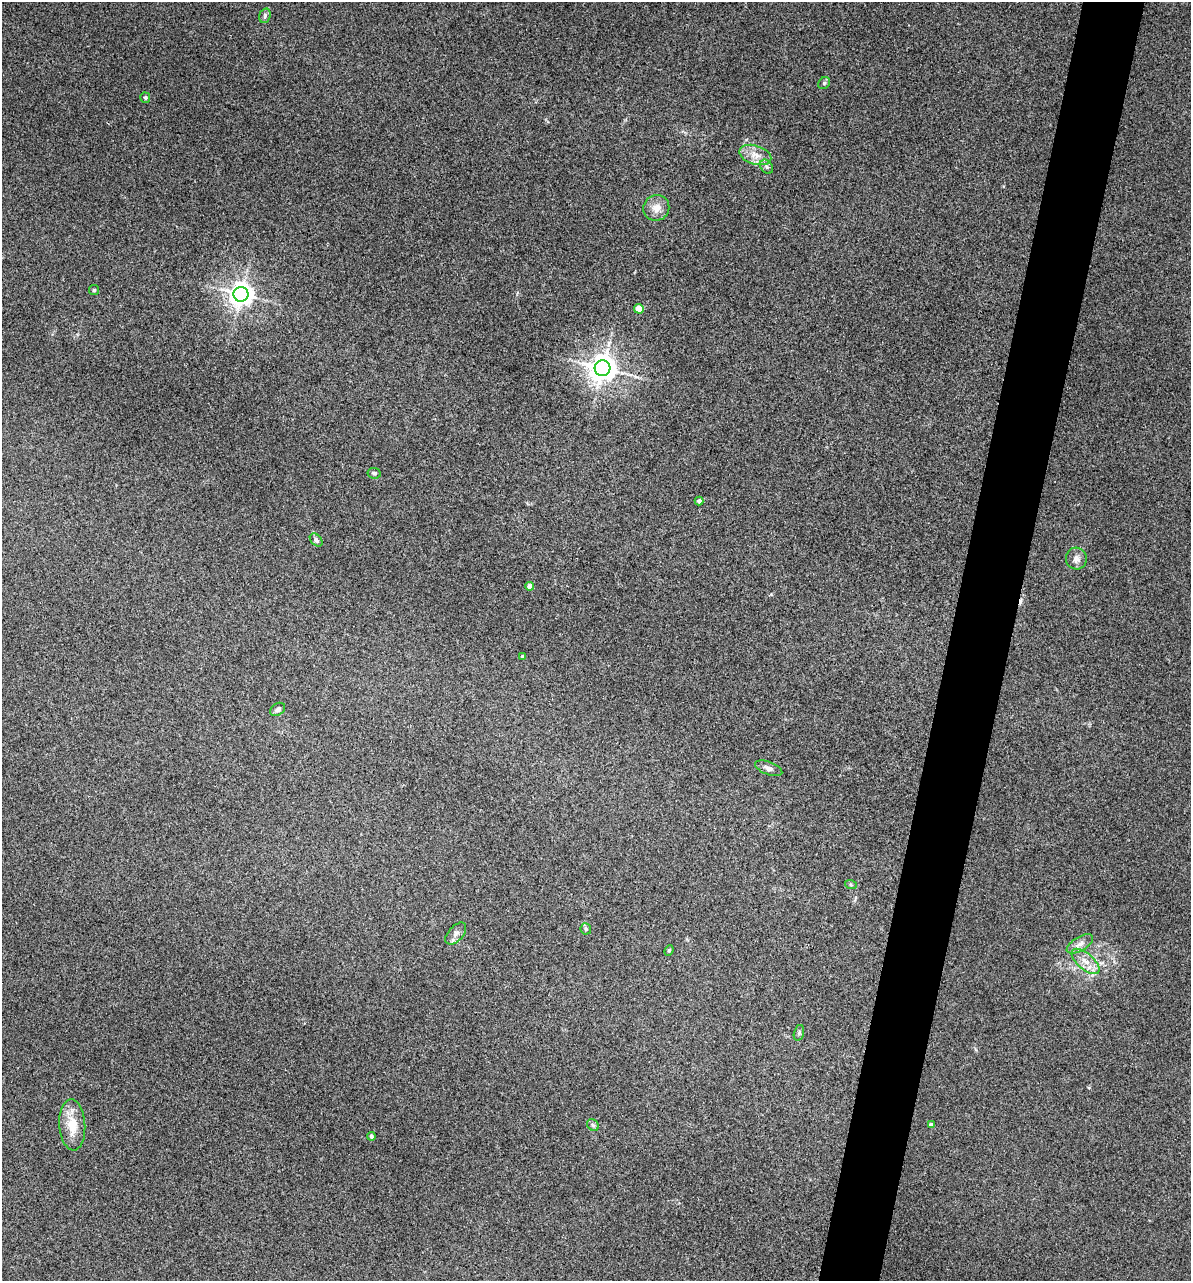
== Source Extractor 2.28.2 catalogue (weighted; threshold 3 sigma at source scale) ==
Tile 10 of 4 x 4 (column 2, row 3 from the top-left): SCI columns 1547-2735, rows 1669-2947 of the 5353 x 5896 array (HDU 1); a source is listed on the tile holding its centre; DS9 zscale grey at full resolution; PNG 1193 x 1283 px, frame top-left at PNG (2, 2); each listed source drawn as its Kron ellipse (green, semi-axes under 4 px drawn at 4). Shown black and unused: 5% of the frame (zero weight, under 3 of 5 exposures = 17% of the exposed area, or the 3 px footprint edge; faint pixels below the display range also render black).
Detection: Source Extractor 2.28.2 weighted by HDU 2 'WHT'; one run over the whole footprint, this tile lists its part. Background 0.0739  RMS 0.0068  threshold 0.0305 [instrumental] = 3 sigma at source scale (4.5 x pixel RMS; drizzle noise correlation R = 1.50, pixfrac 1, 0.05/0.05 arcsec/px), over >= 5 px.
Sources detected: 30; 1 cosmic-ray / hot-pixel residue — neither listed nor drawn; the other 29 listed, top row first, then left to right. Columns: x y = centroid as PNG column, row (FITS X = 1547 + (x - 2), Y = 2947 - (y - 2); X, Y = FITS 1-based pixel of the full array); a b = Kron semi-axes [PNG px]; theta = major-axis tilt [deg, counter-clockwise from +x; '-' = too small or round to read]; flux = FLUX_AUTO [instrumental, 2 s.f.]
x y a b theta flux
265 16 7 5 72 1.4
824 83 6 5 - 1.1
145 98 5 5 - 1.4
755 155 16 9 -17 6.9
766 167 8 5 -54 1.6
656 208 13 12 - 6
94 290 5 5 - 0.9
241 294 7 7 - 540
639 309 5 4 - 14
603 368 8 8 - 860
374 473 7 5 -8 1.5
699 501 4 4 - 1.8
316 540 7 5 -48 1.7
1076 559 11 10 - 3.8
530 586 4 4 - 4.2
523 657 4 3 - 1.7
278 709 8 6 36 2.1
769 768 14 6 -20 3
851 885 6 3 -19 0.8
586 929 6 5 - 1.1
456 934 13 7 48 3.3
1080 944 15 7 31 4.1
669 950 5 4 - 0.83
1085 961 17 8 -41 7.1
799 1033 8 5 76 1.4
72 1125 25 13 -86 14
593 1125 6 5 - 1.2
931 1125 4 4 - 2.5
371 1136 4 4 - 1.5